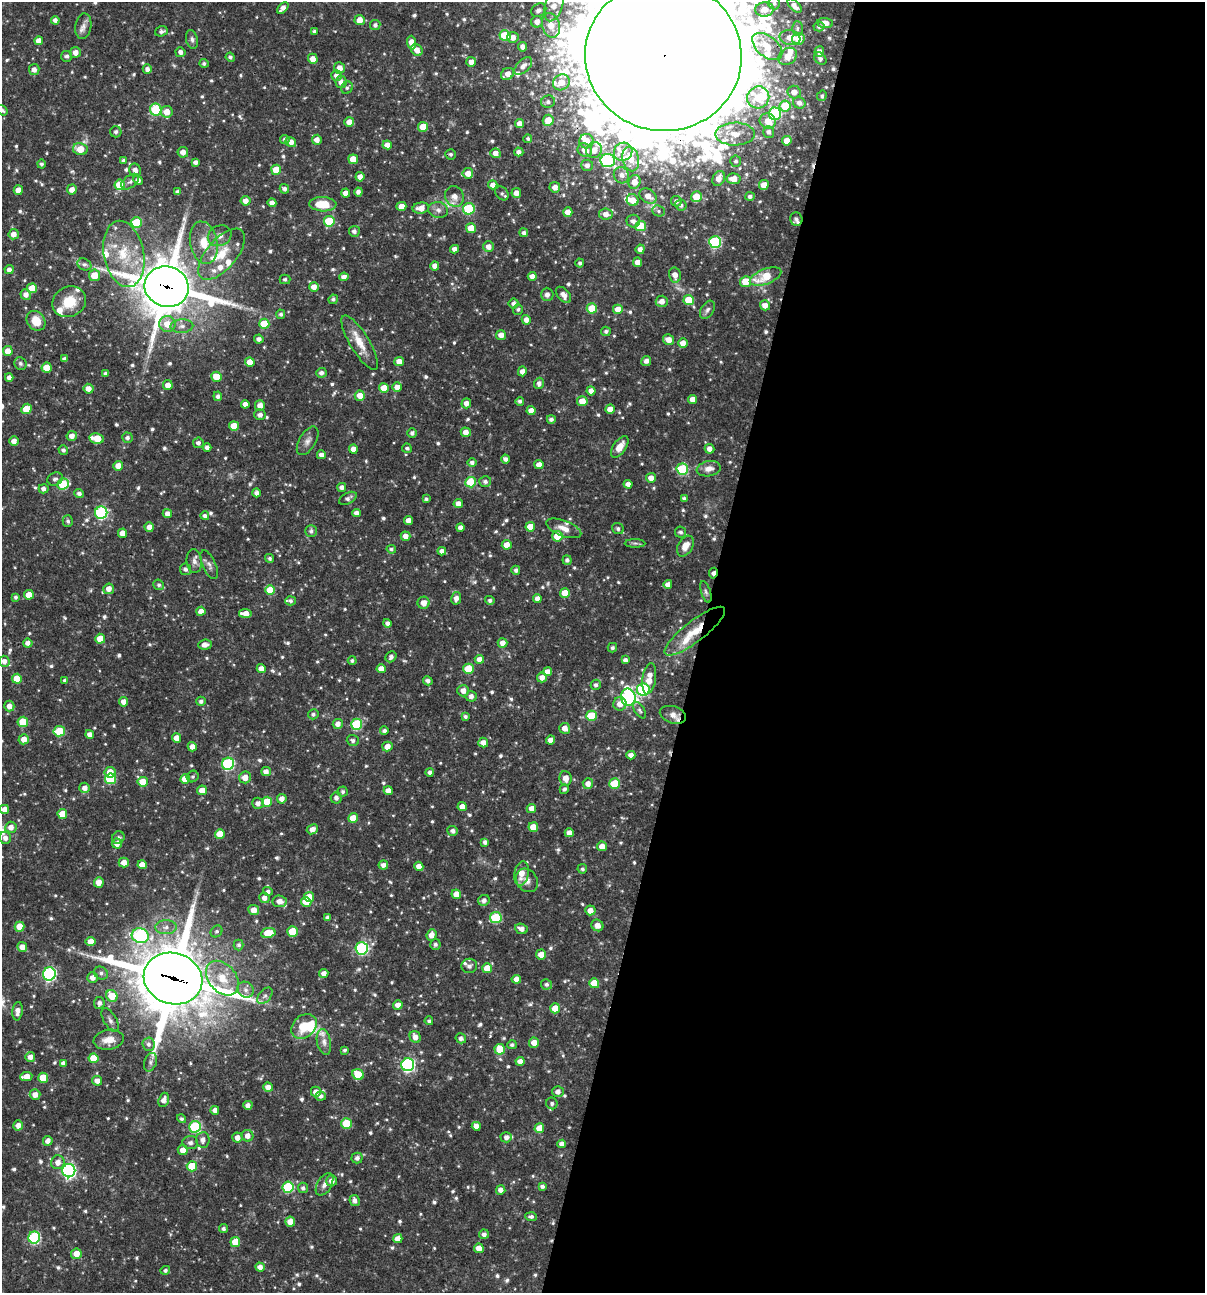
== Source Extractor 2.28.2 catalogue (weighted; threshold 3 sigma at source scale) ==
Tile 12 of 4 x 4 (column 4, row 3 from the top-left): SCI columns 3860-5062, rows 1293-2583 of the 5187 x 5168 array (HDU 1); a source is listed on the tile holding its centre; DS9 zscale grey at full resolution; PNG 1207 x 1295 px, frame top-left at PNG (2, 2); each listed source drawn as its Kron ellipse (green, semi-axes under 4 px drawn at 4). Shown black and unused: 42% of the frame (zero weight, under 3 of 4 exposures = <1% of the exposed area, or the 3 px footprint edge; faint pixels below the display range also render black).
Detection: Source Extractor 2.28.2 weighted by HDU 2 'WHT'; one run over the whole footprint, this tile lists its part. Background 0.066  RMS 0.0035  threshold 0.0157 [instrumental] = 3 sigma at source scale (4.5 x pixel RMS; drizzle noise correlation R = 1.50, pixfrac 1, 0.05/0.05 arcsec/px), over >= 5 px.
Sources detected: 779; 1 too faint to see at this stretch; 1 inside a brighter object's white glare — neither listed nor drawn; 27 inside a brighter listed object's ellipse — not listed separately; of the other 750, all 500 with FLUX_AUTO >= 0.725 (the completeness limit of this list) listed and drawn (250 fainter detections not listed), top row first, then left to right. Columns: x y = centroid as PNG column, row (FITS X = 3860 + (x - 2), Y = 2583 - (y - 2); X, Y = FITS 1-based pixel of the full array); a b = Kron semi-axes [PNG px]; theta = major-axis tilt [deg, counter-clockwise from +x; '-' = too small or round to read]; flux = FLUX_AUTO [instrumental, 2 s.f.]
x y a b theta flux
774 3 6 6 - 0.94
554 6 16 8 70 4.7
795 6 9 4 -47 2.1
283 8 7 4 45 2.1
765 9 9 7 5 3.8
539 10 8 6 32 1.6
55 20 4 4 - 1.4
360 20 5 5 - 3.5
537 22 6 6 - 2.5
825 23 8 5 -4 2.8
375 25 5 5 - 1.1
551 25 12 9 -75 5.4
83 26 13 8 81 2.1
819 27 5 5 - 0.95
797 29 7 5 -90 0.89
161 31 6 5 - 0.96
314 31 4 3 - 0.85
505 35 5 5 - 14
513 37 5 5 - 2.5
790 38 10 7 -10 3.7
192 39 10 5 -78 1.1
798 39 6 6 - 6.3
39 41 4 4 - 2.7
412 42 7 4 -88 3.8
767 46 18 10 -39 6.1
522 47 5 4 - 1.6
417 50 6 5 - 2.8
75 52 5 5 - 2.3
180 52 5 5 - 1.5
819 52 5 5 - 2.2
67 56 6 5 - 1.1
663 56 78 75 -8 16000
788 56 10 8 37 4.5
230 57 5 4 - 0.86
313 59 5 5 - 2.9
820 59 7 5 -45 1.2
471 62 5 5 - 2.4
204 63 5 4 - 0.86
523 66 11 6 44 2
339 68 5 5 - 2.6
34 69 5 5 - 1.8
147 69 5 4 - 1.4
508 74 7 5 31 2.7
336 75 5 5 - 1.9
341 82 6 5 - 1.9
561 82 9 7 36 3.8
347 88 6 5 - 0.75
794 92 6 6 - 2.7
822 96 5 5 - 0.77
758 97 11 11 - 7.9
548 102 7 6 - 1.2
799 103 6 5 - 1.8
785 106 5 5 - 10
2 110 6 4 -38 1
156 110 6 5 - 19
167 112 6 5 - 3.8
775 114 6 6 - 29
548 120 6 5 - 5.3
768 121 8 7 - 4.5
349 122 5 4 - 2.8
520 124 4 4 - 2.5
423 127 5 5 - 6
116 132 5 5 - 1.1
769 132 6 5 - 1.4
735 134 20 11 1 6.8
285 139 5 4 - 1.1
528 139 4 4 - 0.77
317 140 5 5 - 2.3
586 141 7 7 - 3.9
787 141 4 4 - 4.1
291 142 5 5 - 2.5
387 145 5 4 - 2.3
80 149 7 6 - 5.2
585 150 7 6 - 3.2
594 150 8 7 - 3.7
183 152 5 5 - 2.4
519 152 4 4 - 1.6
623 152 9 9 - 3
495 153 5 5 - 2.4
451 154 5 5 - 0.85
353 159 5 4 - 4.2
631 159 12 8 -78 5.1
123 160 4 4 - 0.78
608 161 7 6 - 38
736 161 5 5 - 0.91
195 162 4 4 - 1.5
41 164 4 4 - 0.83
587 165 6 5 - 1.6
135 170 7 6 - 2.1
276 170 5 5 - 6.7
468 173 5 5 - 3.3
621 175 8 7 - 1.7
360 177 5 4 - 2.3
719 178 8 6 61 2.9
734 179 7 5 -5 3.6
138 180 5 4 - 1.7
130 182 10 6 37 1.2
635 182 7 6 - 3.5
120 185 5 5 - 10
493 185 4 4 - 2.1
764 185 5 5 - 3.2
555 187 5 5 - 2.4
72 189 5 5 - 2.4
284 189 5 4 - 1.2
18 190 5 4 - 4
178 192 4 4 - 1.4
358 192 4 4 - 1.4
346 193 4 4 - 2.7
502 193 8 6 -50 0.9
516 193 5 4 - 2.2
454 196 10 9 - 3
648 196 9 6 -32 3.3
750 196 5 4 - 1.1
696 197 5 5 - 5.8
633 200 6 6 - 4
245 201 5 4 - 2.4
676 201 5 5 - 1.4
272 203 4 4 - 2.2
323 204 13 7 -3 8.4
681 205 5 5 - 1
401 206 5 4 - 3.4
421 208 8 5 4 3.3
469 209 6 5 - 19
438 210 10 8 -14 1.7
658 211 6 5 - 0.94
568 212 4 4 - 3.2
606 214 7 5 -9 2.3
796 219 6 6 - 1.1
329 221 5 5 - 12
633 221 7 6 - 1.7
136 223 5 5 - 15
641 226 5 5 - 13
471 228 5 5 - 6
354 231 5 5 - 1.2
524 233 4 4 - 0.98
14 234 5 5 - 2.4
220 236 12 10 25 2.5
715 242 6 6 - 34
204 243 21 13 -79 7.7
489 247 5 5 - 2.3
454 249 4 4 - 1.8
640 249 5 4 - 1.8
124 254 33 20 -79 17
221 254 31 15 50 10
637 262 4 4 - 2.2
580 263 4 4 - 0.86
84 264 7 5 -29 1.1
435 266 4 4 - 2.3
9 270 4 4 - 1.4
94 275 6 5 - 5.8
675 275 7 6 - 2.7
532 276 4 4 - 2.2
766 276 16 7 21 9.7
344 277 4 4 - 1.8
285 279 5 4 - 0.82
746 282 5 5 - 7.4
167 287 22 20 -18 1800
314 287 5 5 - 2.6
32 288 5 5 - 7.4
26 294 5 5 - 2
547 294 6 6 - 1.5
564 295 9 5 -48 2.3
333 299 5 4 - 0.89
689 300 5 5 - 10
662 301 6 5 - 2.6
69 302 17 15 27 8.7
514 303 5 5 - 1.4
765 305 5 5 - 2.6
592 308 5 5 - 9.3
518 309 5 5 - 0.72
618 309 5 5 - 4.5
707 310 10 6 58 1.2
281 314 5 4 - 0.86
526 320 5 4 - 2.2
36 321 10 9 - 5.8
167 324 8 8 - 4.5
264 324 5 5 - 9.7
182 326 11 6 4 1.9
606 331 5 4 - 0.85
501 335 5 5 - 2.9
259 339 5 4 - 1.5
668 340 5 5 - 3.1
360 343 31 9 -59 6
683 343 5 5 - 2.8
8 351 5 5 - 2.9
65 359 4 4 - 1.3
399 361 5 4 - 3
646 361 5 4 - 1.6
250 362 5 4 - 3.9
20 364 6 6 - 0.98
47 368 5 5 - 6.6
522 371 5 4 - 1.8
106 373 3 3 - 0.94
321 373 5 5 - 1.5
9 377 4 4 - 1.7
216 377 5 5 - 5.2
539 383 5 5 - 1.6
168 385 5 4 - 2.8
397 387 5 5 - 2.4
384 388 5 5 - 4.4
88 389 5 5 - 2.6
591 391 4 4 - 2.7
218 396 5 4 - 1.1
360 396 5 5 - 4.1
693 399 4 4 - 2.7
520 401 4 4 - 0.9
582 401 5 5 - 4.5
466 403 5 5 - 2.2
245 404 4 4 - 2.2
260 405 5 5 - 2.6
26 409 5 5 - 6.7
610 409 5 4 - 3
531 411 4 4 - 3.2
260 415 6 5 - 1.5
551 419 4 4 - 1.1
234 426 5 5 - 6.3
466 432 5 4 - 2.5
412 433 4 4 - 1.1
72 436 5 5 - 2.4
97 438 7 5 -10 8.4
127 438 5 5 - 1.1
14 441 5 4 - 2.2
308 441 16 8 59 2.2
198 443 5 5 - 1.3
620 447 12 6 55 3.5
207 448 4 4 - 1.3
407 448 5 4 - 0.89
353 449 4 4 - 2.2
709 449 5 4 - 2.2
63 450 5 4 - 0.94
321 455 4 4 - 1.9
505 459 4 4 - 1.3
472 462 4 4 - 1.2
539 465 4 4 - 3
118 466 5 5 - 3
682 469 5 5 - 22
709 469 12 7 10 2.5
651 478 5 5 - 2.6
55 479 8 6 24 1.1
485 481 6 5 - 1.1
471 482 5 5 - 13
63 484 6 5 - 17
628 484 4 4 - 1.7
342 487 4 4 - 1.5
44 489 5 4 - 1.4
79 493 5 4 - 1.2
257 493 4 4 - 1.5
348 498 9 5 28 1.3
426 499 4 4 - 0.75
684 499 4 3 - 0.96
458 504 4 4 - 2.4
101 513 6 6 - 38
357 513 4 4 - 1.9
167 514 4 4 - 1.8
205 516 4 4 - 1.1
408 520 4 4 - 2.2
68 521 6 5 - 0.91
149 527 5 4 - 2.3
530 527 5 5 - 5.8
460 528 4 4 - 1.6
564 528 18 8 -21 3.5
618 529 6 5 - 0.92
311 531 6 6 - 1.2
680 532 5 5 - 1
122 533 4 4 - 2.9
405 536 5 4 - 2.3
557 536 5 5 - 6.6
635 543 10 4 0 0.79
507 545 5 5 - 3.7
685 546 11 7 59 3.1
391 549 5 4 - 0.74
442 551 4 4 - 1.7
270 558 5 4 - 0.73
567 560 4 4 - 1
194 561 12 7 -83 1.8
209 565 15 6 -66 1.7
185 569 6 5 - 1.1
516 570 4 4 - 1.1
713 573 5 4 - 2.3
668 584 4 4 - 1.8
159 585 5 5 - 0.83
109 589 5 5 - 2.5
270 590 5 5 - 6.6
706 592 11 5 -72 0.92
565 593 5 5 - 5.8
29 595 5 5 - 4.5
16 597 4 4 - 0.75
456 598 6 5 - 1.8
537 598 4 4 - 1.8
490 600 5 4 - 0.95
290 601 5 4 - 0.96
424 603 6 6 - 2.9
201 611 4 4 - 2.4
245 614 6 4 -8 3.8
387 623 4 4 - 1.5
695 631 37 10 38 10
100 639 5 5 - 4.5
28 643 5 4 - 1.8
503 643 5 4 - 2.5
205 645 7 5 3 2
612 648 5 4 - 0.89
391 657 6 5 - 1.2
479 659 5 4 - 2.8
352 660 4 4 - 0.8
625 660 4 4 - 1.3
4 661 5 5 - 1.8
261 669 4 4 - 2.5
381 669 4 4 - 2.9
468 669 5 5 - 9.3
547 672 4 4 - 2.4
542 677 5 5 - 2.2
17 679 5 5 - 6.6
649 679 16 6 81 5.1
65 680 4 4 - 1.1
428 681 5 4 - 1.3
596 685 5 5 - 1.1
643 689 6 6 - 33
463 691 6 5 - 2.4
471 696 5 5 - 1.7
628 697 8 7 - 65
201 701 5 4 - 1
123 702 5 4 - 2.2
620 704 6 6 - 2.8
9 706 5 5 - 2.4
640 710 9 5 -56 0.89
313 714 5 5 - 0.84
673 715 13 8 -18 2.5
465 716 4 4 - 0.87
591 716 5 5 - 11
23 722 5 5 - 8.8
338 724 5 5 - 1.9
357 724 5 5 - 21
565 728 5 5 - 2.4
59 731 6 5 - 11
384 731 4 4 - 1
90 734 4 4 - 2
177 738 4 4 - 2.9
24 739 5 5 - 3.1
353 740 6 5 - 1.1
551 740 4 4 - 2.4
483 742 5 5 - 2.4
192 747 4 4 - 2.4
387 747 5 5 - 2.7
631 755 4 4 - 2
228 764 6 6 - 36
266 771 5 4 - 1.9
110 772 5 5 - 4.4
430 772 4 4 - 1
193 776 6 5 - 0.78
245 777 6 6 - 3.1
566 778 7 6 - 3.1
110 779 5 5 - 15
185 779 5 4 - 4.9
143 782 5 5 - 6.6
588 783 5 5 - 2.2
615 784 5 5 - 12
85 788 5 5 - 2
564 789 5 4 - 0.92
202 790 5 4 - 3.2
388 791 5 4 - 2.6
343 792 5 5 - 0.83
336 798 5 5 - 1.3
282 799 5 5 - 2
267 802 5 5 - 7.1
258 803 6 5 - 1.7
462 807 4 4 - 2.8
531 808 5 4 - 2.7
4 809 4 4 - 2.4
62 814 5 5 - 6.5
353 818 5 4 - 4.9
11 827 5 5 - 2.4
533 827 5 5 - 5.6
312 829 6 5 - 2.5
453 831 5 5 - 1.5
569 833 4 4 - 2.4
220 834 5 5 - 6.4
5 838 6 5 - 1.6
118 838 6 6 - 1.2
485 842 4 4 - 1.3
117 844 5 5 - 2.4
602 846 5 4 - 3.2
124 862 5 5 - 2.7
142 865 4 4 - 2.7
383 865 5 4 - 1.7
419 866 5 4 - 2.7
582 869 5 4 - 0.77
521 874 12 7 79 4.2
527 880 12 10 -53 2.3
99 882 5 5 - 3
268 891 5 4 - 1
456 894 5 4 - 3.5
309 897 5 5 - 6.4
264 898 5 5 - 2.2
484 900 6 5 - 1.5
279 901 7 6 - 2.9
306 902 5 4 - 4.5
254 910 5 5 - 3.2
590 910 5 5 - 2.7
327 917 4 3 - 0.98
496 918 6 5 - 19
597 925 6 5 - 2.3
20 927 5 5 - 6.3
166 927 10 7 1 1.9
521 929 6 5 - 1.9
217 931 6 5 - 0.84
292 931 5 5 - 9.5
268 933 7 5 10 7.5
431 935 6 5 - 2.6
140 936 8 7 - 43
91 942 5 4 - 3.3
435 944 5 5 - 1
239 945 5 5 - 0.93
22 947 5 5 - 2.4
362 948 6 6 - 47
541 954 5 5 - 3.6
469 966 8 7 - 1.1
487 968 5 5 - 5.6
101 973 7 6 - 1.2
324 973 4 4 - 2.1
49 974 6 6 - 52
92 978 5 5 - 2.4
222 978 19 13 -49 8.1
173 979 29 25 -17 2700
516 979 4 4 - 2.3
594 983 5 5 - 7
546 984 5 5 - 1.1
245 990 8 7 - 1.7
112 996 6 5 - 7.9
265 996 9 5 51 1.1
99 1003 6 5 - 1.4
398 1005 5 4 - 2.3
555 1008 5 5 - 5.9
18 1011 9 5 83 2.4
110 1020 13 6 -60 1.4
429 1021 4 4 - 0.77
304 1026 14 11 40 8.7
415 1037 6 5 - 2.6
461 1038 5 5 - 1.3
109 1040 15 10 9 4.5
324 1042 13 7 -79 2
534 1043 5 5 - 3.4
148 1044 6 6 - 1.3
512 1045 5 4 - 0.9
500 1049 5 5 - 8.6
345 1050 4 4 - 0.78
30 1057 5 5 - 2.3
94 1058 5 5 - 7.4
520 1061 4 4 - 2.2
150 1062 9 6 71 1.2
63 1063 4 4 - 1.3
408 1065 6 6 - 62
358 1074 6 5 - 8.9
26 1076 6 4 6 3.6
43 1078 5 5 - 7.4
97 1081 5 4 - 2.2
268 1087 5 4 - 2.6
316 1092 5 5 - 2.5
558 1092 6 5 - 1.8
35 1095 5 5 - 2.6
321 1096 5 4 - 1.3
164 1100 7 5 71 2.3
552 1103 6 5 - 0.94
248 1105 4 4 - 1.6
215 1110 4 4 - 2.2
181 1119 4 4 - 0.74
346 1123 5 5 - 11
18 1125 5 5 - 2.4
476 1126 4 4 - 2.2
195 1127 6 5 - 29
539 1128 5 5 - 5.3
247 1136 6 5 - 2.4
506 1137 6 5 - 1.5
237 1138 5 5 - 2.4
203 1140 8 6 86 1.8
48 1141 5 4 - 2.4
190 1143 8 6 3 1.1
562 1144 4 4 - 1.8
183 1150 5 5 - 3.1
357 1158 5 5 - 1.2
58 1162 7 6 - 2.7
192 1166 5 5 - 11
69 1171 6 6 - 84
332 1181 5 5 - 2.3
325 1184 12 7 59 2
542 1186 4 4 - 1.1
288 1187 5 5 - 25
303 1188 5 5 - 1
501 1190 5 4 - 2.2
355 1200 6 5 - 1.6
531 1217 6 4 -5 0.98
290 1222 5 5 - 3.8
223 1229 4 4 - 0.94
484 1234 5 4 - 1.5
34 1237 6 6 - 39
398 1239 4 4 - 2.8
235 1242 5 5 - 6.4
479 1248 5 4 - 3.1
76 1254 5 5 - 4
260 1267 5 4 - 1.9
165 1270 5 4 - 0.92
Overlapping masked pixels (flux is a lower limit): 7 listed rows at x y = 663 56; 796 219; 167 287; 713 573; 695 631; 673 715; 173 979
Isophote crosses this tile's border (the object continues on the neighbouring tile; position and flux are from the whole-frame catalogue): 4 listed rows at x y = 554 6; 663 56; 2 110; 4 809